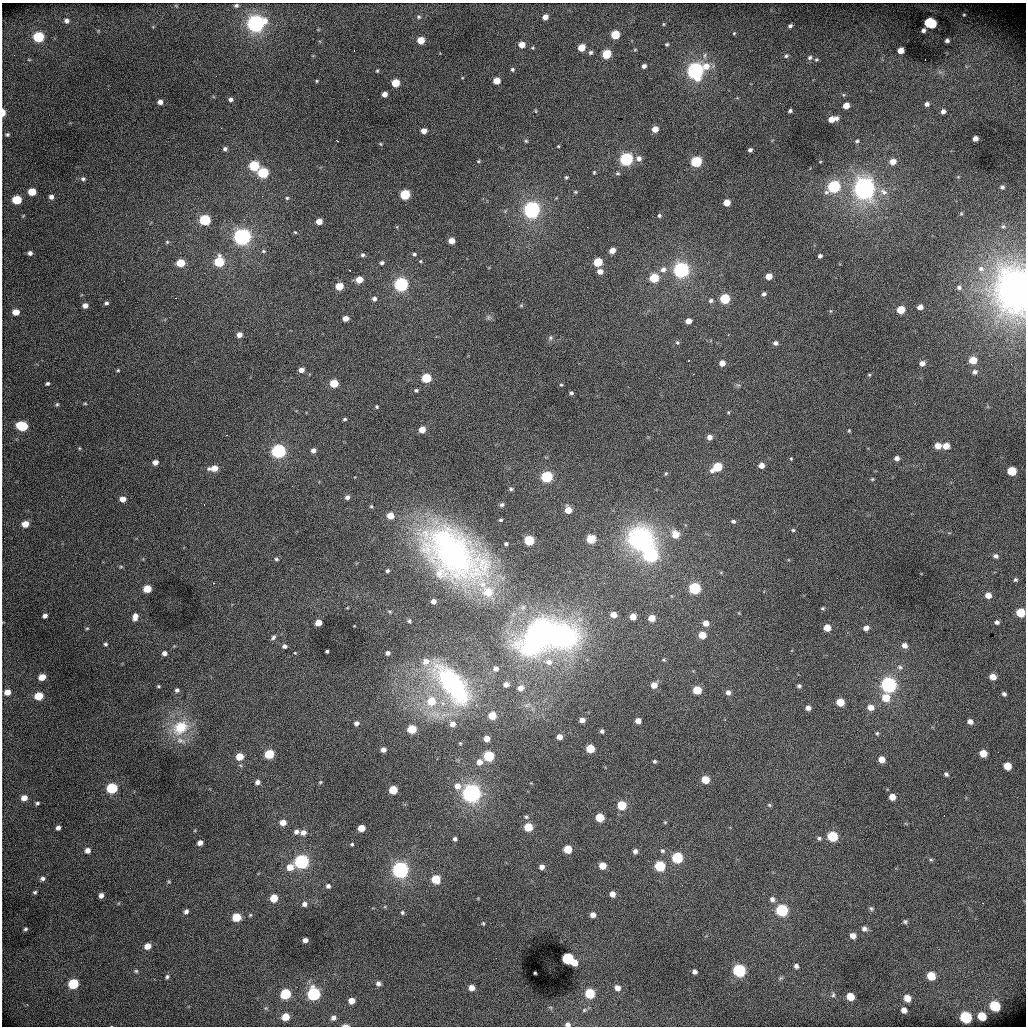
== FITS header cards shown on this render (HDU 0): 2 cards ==
NAXIS1  =                 1024 /fastest changing axis
NAXIS2  =                 1024 /next to fastest changing axis

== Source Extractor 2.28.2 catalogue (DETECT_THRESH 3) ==
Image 1024 x 1024 px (HDU 0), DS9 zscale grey, 1 PNG px = 1 image px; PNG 1028 x 1028 px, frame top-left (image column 1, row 1024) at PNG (2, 3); no overlay
Background 5460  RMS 75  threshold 224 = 3 sigma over >= 5 px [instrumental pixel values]
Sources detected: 367; all 367 listed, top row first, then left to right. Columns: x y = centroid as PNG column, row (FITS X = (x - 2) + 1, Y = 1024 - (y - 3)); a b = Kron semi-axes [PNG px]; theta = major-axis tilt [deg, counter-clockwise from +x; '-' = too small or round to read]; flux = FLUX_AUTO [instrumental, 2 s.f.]
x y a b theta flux
236 5 5 4 - 9.8e+03
176 6 6 3 -19 4.3e+03
964 15 5 4 - 5.8e+03
419 17 6 5 - 9.8e+03
545 17 5 5 - 3.3e+04
66 21 6 5 - 1.7e+04
930 23 9 6 -21 3.7e+05
256 24 9 8 - 1.7e+06
663 24 5 3 - 4.9e+03
790 26 5 4 - 1.2e+04
923 30 5 4 - 1.6e+04
734 33 5 4 - 5.2e+03
615 35 6 5 - 1.6e+05
39 37 6 6 - 3.6e+05
421 40 5 5 - 8.6e+04
947 40 5 4 - 1.5e+04
667 44 4 3 - 7.1e+03
522 45 5 5 - 5.2e+04
581 48 5 5 - 7.8e+04
635 50 5 3 - 4.7e+03
901 51 5 5 - 5.3e+04
591 52 5 5 - 1.1e+04
606 54 6 5 - 1.9e+05
786 56 6 5 - 8.8e+03
810 57 6 6 - 1.2e+04
816 59 6 5 - 7.0e+03
29 60 5 3 - 3.9e+03
644 66 4 4 - 1.7e+04
706 66 9 8 - 6.1e+04
512 69 5 4 - 8.6e+03
377 71 4 3 - 5.7e+03
695 71 8 7 - 1.5e+06
940 72 7 4 -18 1.1e+04
462 78 5 3 - 4.0e+03
317 81 4 3 - 5.0e+03
497 81 5 5 - 7.6e+04
395 83 5 5 - 1.4e+05
385 94 5 4 - 3.1e+04
230 100 5 4 - 1.4e+04
160 102 5 5 - 2.3e+04
927 104 6 5 - 1.6e+04
846 105 5 5 - 5.2e+04
536 111 5 3 - 4.9e+03
790 111 4 3 - 9.4e+03
943 111 5 5 - 1.9e+04
3 112 5 3 - 5.9e+04
836 118 6 4 63 1.5e+04
831 119 6 5 - 4.6e+04
655 129 5 5 - 5.2e+04
424 131 5 4 - 3.4e+04
7 134 5 4 - 8.1e+03
975 138 5 4 - 2.6e+04
337 141 3 2 - 4.5e+03
526 141 5 5 - 6.7e+03
857 141 5 4 - 8.1e+03
381 144 4 4 - 5.0e+03
558 146 3 3 - 4.5e+03
225 149 5 4 - 1.1e+04
750 150 4 4 - 1.2e+04
639 158 7 6 - 2.7e+04
626 159 6 6 - 8.1e+05
478 161 5 4 - 5.3e+03
696 162 6 6 - 4.1e+05
820 162 4 2 - 3.6e+03
893 162 6 5 - 4.7e+04
254 166 6 6 - 3.0e+05
594 172 4 3 - 5.4e+03
263 173 6 6 - 3.7e+05
618 173 6 4 -2 8.0e+03
566 177 4 4 - 7.0e+03
83 179 7 5 -13 1.3e+04
834 187 7 6 - 6.5e+05
1002 187 6 5 - 1.2e+04
864 189 10 9 - 2.5e+06
32 192 6 5 - 1.1e+05
575 192 4 4 - 5.5e+03
883 192 13 9 -45 3.9e+04
405 195 6 5 - 3.1e+05
51 197 4 4 - 1.9e+04
287 198 4 4 - 6.9e+03
17 200 6 5 - 1.9e+05
727 203 5 5 - 7.3e+04
532 210 8 7 - 1.6e+06
961 214 5 4 - 5.7e+03
659 215 5 5 - 8.3e+03
205 220 6 6 - 4.2e+05
319 221 5 5 - 5.1e+04
1003 226 5 4 - 7.4e+03
295 232 4 3 - 4.8e+03
242 237 8 7 - 1.7e+06
451 241 5 5 - 5.2e+04
167 242 4 4 - 6.0e+03
612 250 5 4 - 4.3e+04
263 251 6 5 - 7.5e+03
30 253 5 4 - 1.6e+04
414 254 5 4 - 8.8e+03
362 255 5 5 - 1.1e+04
820 256 4 4 - 1.4e+04
420 261 5 4 - 5.9e+03
219 262 6 6 - 2.6e+05
598 262 6 5 - 1.7e+05
181 263 6 5 - 1.3e+05
382 263 5 4 - 1.2e+04
981 269 10 8 -2 3.0e+04
663 270 9 8 - 2.9e+04
681 270 7 7 - 1.3e+06
600 271 6 5 - 3.4e+04
769 276 5 5 - 5.6e+04
654 278 6 5 - 2.2e+05
359 279 5 5 - 7.0e+04
401 284 7 6 - 1.0e+06
339 286 5 5 - 1.1e+05
959 287 7 6 - 1.4e+04
1015 289 19 17 -86 5.8e+06
764 294 5 4 - 1.3e+04
374 299 5 5 - 1.7e+04
725 299 6 5 - 2.9e+05
711 301 6 6 - 1.3e+04
106 303 4 4 - 1.0e+04
85 305 5 5 - 2.8e+04
521 305 5 5 - 5.6e+03
920 307 5 5 - 2.5e+04
901 310 6 5 - 1.1e+05
830 311 5 4 - 4.8e+03
16 312 5 5 - 5.7e+04
488 317 7 6 - 1.2e+04
346 318 5 4 - 3.7e+04
688 321 5 5 - 4.1e+04
239 335 5 5 - 3.2e+04
550 338 7 6 - 1.2e+04
677 342 5 5 - 8.5e+03
775 343 5 5 - 1.5e+04
973 360 5 5 - 9.5e+04
722 363 5 5 - 4.4e+04
922 363 6 5 - 2.9e+04
118 370 4 4 - 5.1e+03
301 370 5 4 - 3.0e+04
975 372 5 5 - 1.5e+04
869 375 4 4 - 5.2e+03
426 378 6 5 - 2.3e+05
47 383 4 3 - 9.3e+03
334 383 5 5 - 1.5e+05
561 385 4 4 - 5.8e+03
416 390 5 4 - 9.5e+03
571 393 4 4 - 9.6e+03
85 403 5 3 - 5.1e+03
57 404 5 5 - 7.0e+03
377 407 4 4 - 6.4e+03
728 412 4 4 - 4.8e+03
345 419 5 3 - 8.0e+03
22 426 8 6 -15 3.0e+05
422 430 5 5 - 6.6e+04
849 430 4 4 - 5.5e+03
709 437 5 5 - 2.8e+04
938 446 6 5 - 5.1e+04
946 446 5 5 - 6.1e+04
79 448 4 4 - 4.8e+03
313 450 5 4 - 2.3e+04
278 451 7 6 - 1.1e+06
897 458 5 5 - 2.2e+04
791 459 4 4 - 4.8e+03
155 462 5 4 - 3.0e+04
761 465 5 5 - 3.7e+04
717 467 7 5 32 2.2e+05
214 468 8 5 5 6.0e+04
1011 471 6 5 - 2.0e+05
666 473 5 4 - 6.2e+03
547 477 6 6 - 5.1e+05
872 479 5 4 - 5.7e+03
511 489 5 4 - 8.5e+03
347 497 5 5 - 1.8e+04
123 499 5 5 - 4.0e+04
502 505 5 4 - 1.1e+04
371 506 5 4 - 7.0e+03
568 510 5 5 - 7.0e+04
390 516 6 6 - 6.9e+04
500 520 4 3 - 7.6e+03
733 521 5 4 - 1.1e+04
25 524 6 5 - 5.9e+04
793 530 5 4 - 6.9e+03
675 534 8 7 - 7.6e+04
443 538 10 10 - 4.6e+05
591 539 6 5 - 1.9e+05
641 539 26 23 -18 8.3e+05
529 540 6 5 - 3.2e+05
506 544 4 3 - 9.1e+03
453 555 73 43 -34 1.7e+06
651 555 7 7 - 1.1e+06
996 556 6 5 - 1.5e+04
276 559 5 4 - 8.3e+03
121 567 6 4 0 5.9e+03
387 571 3 3 - 9.3e+03
1015 580 5 5 - 8.1e+03
695 588 6 6 - 5.4e+05
147 589 6 5 - 1.2e+05
488 592 21 9 -55 1.4e+05
988 595 6 5 - 4.2e+04
433 601 4 4 - 2.5e+04
822 608 5 4 - 6.2e+03
1020 613 6 5 - 1.8e+05
613 615 5 5 - 4.7e+04
45 616 5 4 - 1.8e+04
135 617 8 5 80 3.3e+04
633 617 5 5 - 5.7e+04
652 618 5 5 - 7.2e+04
409 621 3 3 - 5.8e+03
997 622 5 4 - 1.4e+04
318 623 5 5 - 6.9e+04
706 623 5 5 - 4.3e+04
87 628 5 3 - 5.2e+03
827 628 5 5 - 7.6e+04
866 628 7 5 24 2.2e+04
702 635 5 5 - 8.5e+04
562 636 29 25 -14 1.1e+06
273 637 7 5 50 1.2e+04
536 638 42 27 58 1.1e+06
105 644 5 5 - 8.1e+03
904 645 6 6 - 2.7e+04
284 646 5 5 - 1.4e+04
327 651 3 3 - 8.4e+03
164 653 5 4 - 1.8e+04
295 653 4 3 - 4.2e+03
387 653 4 4 - 1.8e+04
664 660 5 5 - 6.7e+03
426 661 9 8 - 4.4e+04
549 662 12 9 -9 5.8e+04
900 667 8 6 -17 1.4e+04
496 669 5 4 - 2.0e+04
42 677 5 5 - 7.1e+04
993 677 5 5 - 4.8e+04
452 684 49 22 -51 7.9e+05
506 684 5 4 - 3.1e+04
654 685 6 6 - 4.9e+04
889 685 7 7 - 1.4e+06
158 686 4 3 - 5.9e+03
799 686 4 4 - 1.0e+04
520 688 7 6 - 3.5e+04
177 690 5 5 - 1.2e+04
697 690 6 5 - 1.5e+05
7 692 6 5 - 4.4e+04
728 692 6 6 - 2.3e+04
1004 694 4 4 - 1.2e+04
39 696 6 5 - 1.3e+05
886 698 7 7 - 9.4e+04
431 701 9 8 - 1.3e+05
840 702 6 5 - 1.2e+05
871 707 7 6 - 4.2e+04
808 708 5 4 - 2.4e+04
492 716 5 5 - 1.2e+05
582 720 5 4 - 3.0e+04
638 721 5 5 - 4.5e+04
970 722 5 5 - 2.5e+04
356 723 6 6 - 1.8e+04
452 724 7 6 - 3.1e+04
180 727 22 17 37 1.8e+05
412 729 6 5 - 1.8e+05
602 731 5 5 - 1.3e+04
877 733 5 4 - 7.0e+03
559 737 5 5 - 3.2e+04
486 739 5 5 - 4.3e+04
181 740 16 8 -18 4.0e+04
460 743 4 4 - 5.4e+03
590 749 6 5 - 1.5e+05
383 750 5 4 - 2.4e+04
998 752 2 2 - 2.8e+03
983 753 6 5 - 8.0e+04
269 754 6 5 - 2.1e+05
239 756 6 6 - 8.5e+04
489 756 6 6 - 3.6e+05
881 760 5 5 - 5.4e+04
654 761 4 4 - 8.3e+03
479 762 7 7 - 4.0e+04
1007 766 6 5 - 9.5e+04
946 774 6 4 -53 1.2e+04
705 779 5 5 - 1.1e+05
258 782 6 5 - 2.1e+04
320 782 5 4 - 5.6e+03
458 786 8 8 - 4.2e+04
112 788 6 6 - 3.8e+05
393 790 6 5 - 1.4e+05
471 793 8 8 - 2.0e+06
892 797 5 5 - 5.2e+04
24 798 6 5 - 4.0e+04
37 803 4 3 - 8.8e+03
621 805 6 5 - 2.1e+05
769 805 6 4 -23 6.6e+03
526 817 6 5 - 9.1e+03
600 818 6 5 - 1.4e+05
665 822 4 4 - 5.0e+03
283 823 6 6 - 4.5e+04
528 827 6 5 - 1.4e+05
58 828 5 4 - 1.8e+04
361 828 5 5 - 7.3e+04
296 832 6 6 - 2.0e+04
303 833 7 6 - 2.7e+04
832 836 6 6 - 3.1e+05
819 838 5 5 - 9.5e+03
455 839 4 4 - 1.2e+04
200 843 5 4 - 2.7e+04
352 844 4 3 - 6.1e+03
568 849 5 5 - 1.3e+05
87 850 5 5 - 2.7e+04
635 851 5 5 - 1.8e+04
662 851 6 6 - 1.0e+04
677 858 6 6 - 3.9e+05
931 860 5 5 - 6.8e+03
302 862 7 6 - 1.1e+06
602 866 5 5 - 6.9e+04
660 866 6 6 - 3.1e+05
290 867 7 7 - 6.3e+04
542 867 5 5 - 2.4e+04
400 870 7 7 - 1.6e+06
42 878 6 5 - 1.5e+04
436 879 6 6 - 1.7e+05
169 881 5 4 - 5.5e+03
328 886 5 5 - 1.5e+04
35 892 5 4 - 8.2e+03
612 894 5 5 - 3.5e+04
101 895 5 4 - 2.0e+04
274 898 6 5 - 1.0e+05
772 899 7 6 - 1.8e+04
304 904 7 6 - 2.1e+04
871 908 6 5 - 9.1e+03
782 910 6 6 - 6.0e+05
186 911 5 5 - 1.6e+04
402 912 5 5 - 8.5e+03
250 915 5 4 - 6.0e+03
593 915 5 5 - 3.1e+04
236 917 6 5 - 1.6e+05
905 921 5 5 - 9.5e+03
483 923 5 4 - 6.3e+03
25 929 4 3 - 8.1e+03
864 929 7 6 - 1.8e+04
853 936 6 5 - 3.5e+04
305 940 5 4 - 2.1e+04
147 946 6 5 - 4.6e+04
567 958 6 6 - 6.0e+05
574 963 5 5 - 5.8e+04
796 966 5 5 - 1.5e+04
739 970 7 6 - 7.9e+05
136 971 6 5 - 8.0e+03
694 971 5 5 - 1.7e+04
535 973 3 3 - 5.3e+03
931 976 6 6 - 1.3e+05
167 977 6 4 44 1.0e+04
780 978 8 4 27 8.6e+03
378 983 6 5 - 1.5e+04
73 984 6 6 - 2.8e+05
472 988 5 5 - 3.9e+04
617 988 7 6 - 3.3e+04
590 993 6 6 - 2.4e+05
285 994 6 6 - 3.0e+05
314 994 7 6 - 7.6e+05
833 995 7 5 75 9.4e+03
850 996 6 5 - 1.1e+05
907 998 6 5 - 6.2e+04
351 1001 5 5 - 4.2e+04
995 1006 7 6 - 3.6e+05
550 1008 7 4 -45 7.6e+03
584 1010 8 6 17 1.2e+04
904 1010 6 5 - 3.0e+04
982 1016 6 5 - 1.6e+05
285 1017 6 5 - 8.0e+04
966 1017 7 6 - 5.4e+05
333 1018 5 5 - 1.6e+04
568 1024 6 5 - 2.1e+04
345 1025 7 3 -2 1.5e+04
At the frame edge (FLAGS 8, measured only in part): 5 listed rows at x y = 3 112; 1015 289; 1020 613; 568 1024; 345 1025